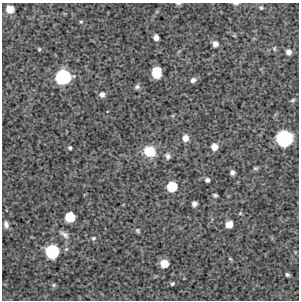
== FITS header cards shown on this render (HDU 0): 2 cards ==
NAXIS1  =                  297 /Length X axis
NAXIS2  =                  298 /Length Y axis

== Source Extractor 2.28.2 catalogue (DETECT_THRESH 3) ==
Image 297 x 298 px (HDU 0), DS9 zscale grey, 1 PNG px = 1 image px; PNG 301 x 302 px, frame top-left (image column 1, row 298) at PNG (2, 3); no overlay
Background 4090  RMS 220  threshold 657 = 3 sigma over >= 5 px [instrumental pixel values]
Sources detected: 39; all 39 listed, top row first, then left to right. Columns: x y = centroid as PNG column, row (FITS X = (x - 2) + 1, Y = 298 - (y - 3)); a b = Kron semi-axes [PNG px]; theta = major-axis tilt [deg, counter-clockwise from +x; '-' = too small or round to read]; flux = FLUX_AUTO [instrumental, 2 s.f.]
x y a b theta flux
178 3 7 3 -4 2.0e+04
236 3 8 3 0 2.4e+04
261 8 7 5 -23 2.3e+04
10 9 6 6 - 2.0e+05
81 22 5 3 - 1.6e+04
156 37 5 5 - 7.3e+04
215 44 6 5 - 7.7e+04
274 48 7 4 -84 2.2e+04
39 49 5 4 - 1.7e+04
288 52 5 5 - 6.6e+04
156 72 9 8 - 2.5e+05
63 77 11 10 - 1.2e+06
193 80 7 6 - 4.8e+04
137 87 7 5 3 3.6e+04
102 94 6 6 - 5.8e+04
293 100 7 4 27 2.2e+04
185 138 7 6 - 9.7e+04
284 138 11 11 - 1.5e+06
214 147 6 6 - 1.2e+05
70 148 4 3 - 2.3e+04
149 151 12 10 -24 3.5e+05
168 156 8 7 - 4.8e+04
255 168 7 5 1 2.2e+04
232 172 4 4 - 4.3e+04
207 180 4 4 - 4.1e+04
172 186 7 7 - 4.4e+05
215 195 4 3 - 2.5e+04
194 204 5 5 - 5.0e+04
70 217 7 7 - 3.7e+05
6 224 8 5 -78 5.5e+04
229 224 6 5 - 1.6e+05
138 231 6 5 - 2.6e+04
64 234 17 7 -37 8.3e+04
93 238 7 5 34 2.9e+04
52 251 9 9 - 9.1e+05
164 263 6 6 - 2.4e+05
287 275 4 3 - 2.4e+04
172 284 5 4 - 2.2e+04
54 285 6 5 - 2.3e+04
At the frame edge (FLAGS 8, measured only in part): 2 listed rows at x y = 178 3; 236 3